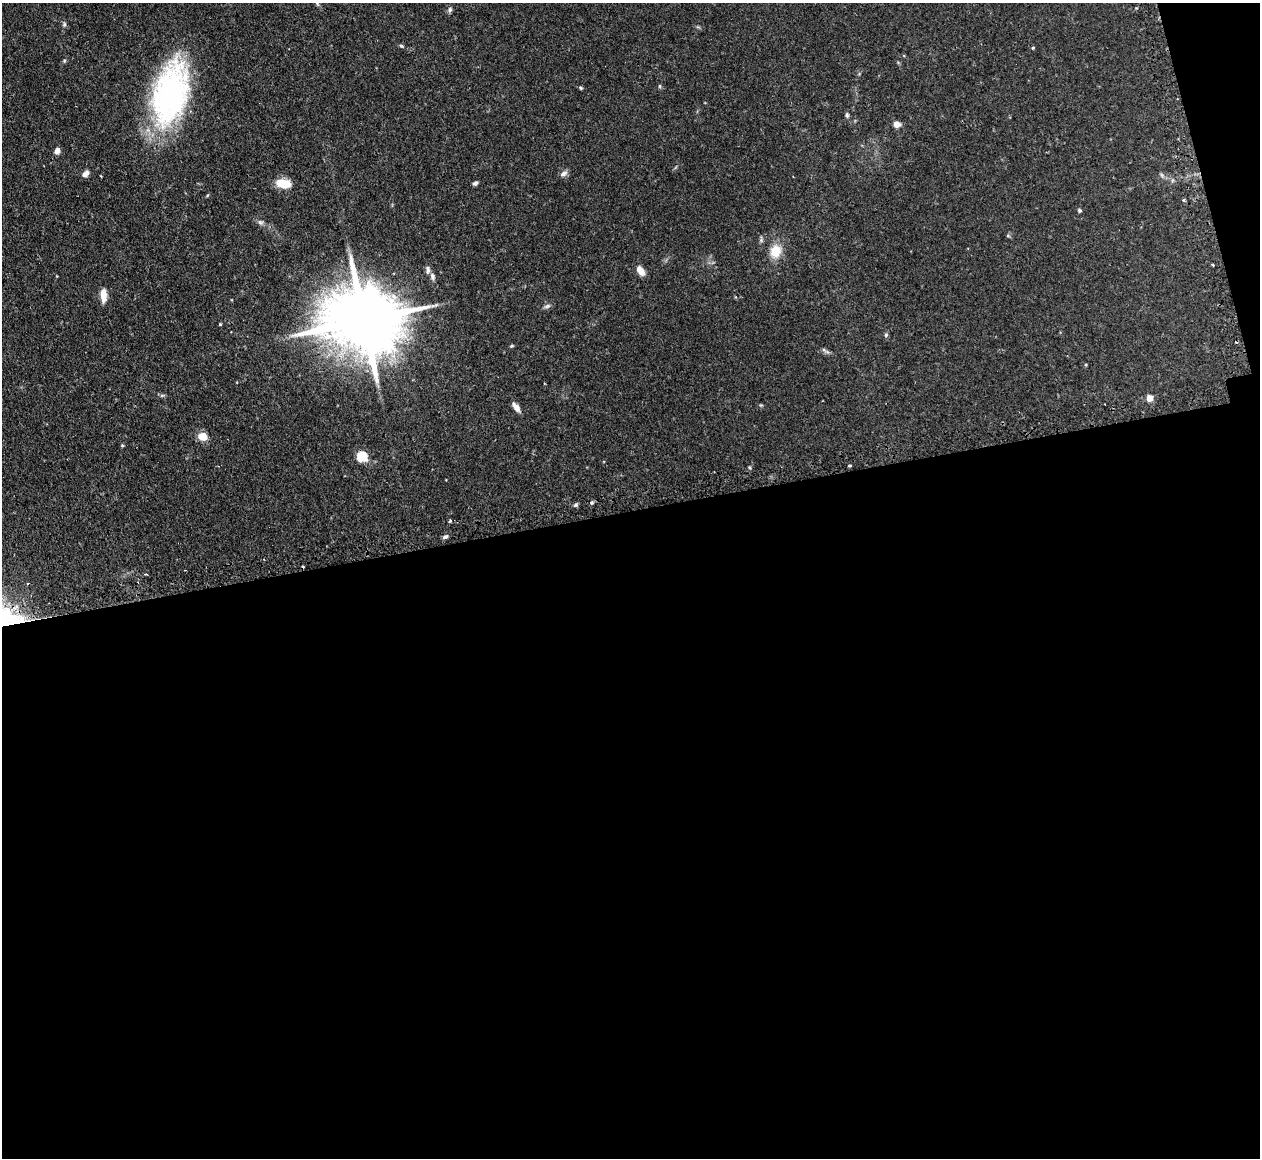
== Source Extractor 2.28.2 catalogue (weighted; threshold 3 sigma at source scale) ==
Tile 16 of 4 x 4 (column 4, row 4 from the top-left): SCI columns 3808-5065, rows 164-1319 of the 5098 x 5072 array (HDU 1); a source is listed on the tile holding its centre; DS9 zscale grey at full resolution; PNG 1262 x 1160 px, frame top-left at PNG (2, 3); no overlay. Shown black and unused: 57% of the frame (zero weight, under 2 of 3 exposures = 4% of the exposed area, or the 3 px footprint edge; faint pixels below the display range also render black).
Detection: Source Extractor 2.28.2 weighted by HDU 2 'WHT'; one run over the whole footprint, this tile lists its part. Background 0.105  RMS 0.0067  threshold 0.0304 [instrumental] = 3 sigma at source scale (4.5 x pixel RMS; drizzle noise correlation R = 1.50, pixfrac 1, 0.05/0.05 arcsec/px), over >= 5 px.
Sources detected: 47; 2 cosmic-ray / hot-pixel residue — not listed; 1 inside a brighter listed object's ellipse — not listed separately; the other 44 listed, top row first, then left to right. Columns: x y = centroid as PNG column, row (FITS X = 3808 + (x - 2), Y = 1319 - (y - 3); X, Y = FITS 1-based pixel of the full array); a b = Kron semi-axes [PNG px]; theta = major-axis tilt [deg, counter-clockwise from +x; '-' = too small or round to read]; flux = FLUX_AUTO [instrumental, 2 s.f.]
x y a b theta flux
317 4 8 3 -46 0.84
450 9 7 5 76 1.4
64 24 6 5 - 1.1
401 46 6 4 -20 0.88
1033 48 4 4 - 0.64
64 61 5 5 - 0.84
660 86 5 3 - 0.75
581 88 6 4 -32 0.84
170 94 72 36 76 140
847 115 6 5 - 1.1
897 124 6 6 - 4.9
57 151 7 5 67 3.1
85 174 8 6 37 3.2
564 174 11 6 28 2.3
1162 175 7 4 -71 1
283 183 16 9 -7 12
475 183 7 4 29 1.4
208 195 5 3 - 0.58
1184 200 3 3 - 1.1
1079 210 5 5 - 0.98
260 222 8 4 -44 1.6
775 251 14 12 74 12
1212 265 3 2 - 0.87
640 271 11 6 -54 6.3
432 276 10 6 -81 2.3
103 295 16 7 -87 6.2
547 306 10 5 19 1.7
363 320 25 17 6 7200
220 324 4 3 - 0.69
886 335 6 5 - 1.1
512 346 6 4 19 0.73
824 350 7 4 -19 1.2
162 395 6 4 19 0.96
1150 398 5 4 - 9.7
516 407 10 5 -55 4.6
202 437 9 7 -19 8.5
122 445 4 4 - 0.7
362 456 5 5 - 45
850 465 3 3 - 1.1
591 503 5 5 - 1.2
576 505 6 4 23 1.2
450 521 5 4 - 0.84
445 537 7 4 27 1.5
28 583 3 2 - 0.55
Overlapping masked pixels (flux is a lower limit): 1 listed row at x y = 363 320